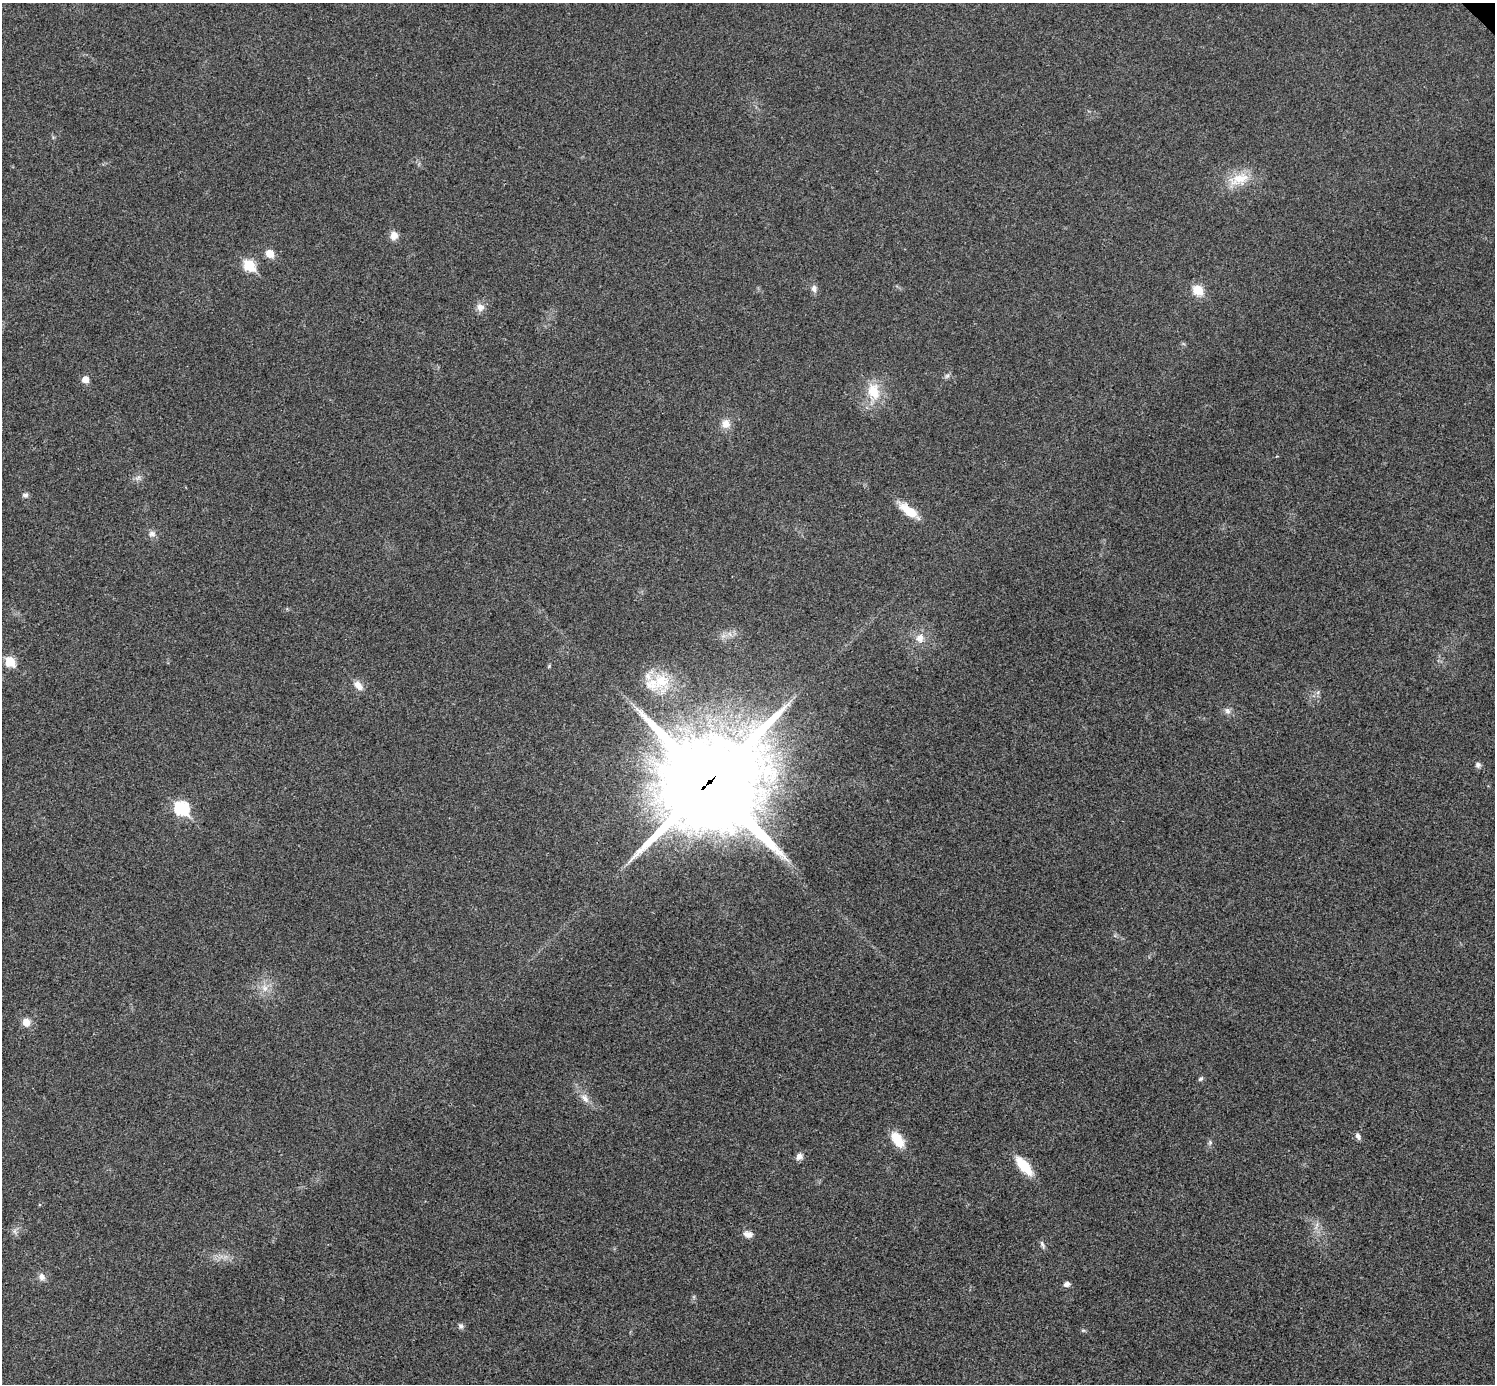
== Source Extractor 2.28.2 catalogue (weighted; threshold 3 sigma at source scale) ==
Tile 7 of 4 x 4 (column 3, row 2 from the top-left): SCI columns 2994-4486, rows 3063-4444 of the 5983 x 5983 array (HDU 1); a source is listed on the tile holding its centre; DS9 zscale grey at full resolution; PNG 1497 x 1386 px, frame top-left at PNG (2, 3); no overlay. Shown black and unused: <1% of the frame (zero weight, under 3 of 4 exposures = <1% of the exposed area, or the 3 px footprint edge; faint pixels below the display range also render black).
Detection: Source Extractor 2.28.2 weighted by HDU 2 'WHT'; one run over the whole footprint, this tile lists its part. Background 0.0219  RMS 0.0055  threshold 0.0249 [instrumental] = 3 sigma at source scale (4.5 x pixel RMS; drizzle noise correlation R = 1.50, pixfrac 1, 0.05/0.05 arcsec/px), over >= 5 px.
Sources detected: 41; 2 inside a brighter listed object's ellipse — not listed separately; the other 39 listed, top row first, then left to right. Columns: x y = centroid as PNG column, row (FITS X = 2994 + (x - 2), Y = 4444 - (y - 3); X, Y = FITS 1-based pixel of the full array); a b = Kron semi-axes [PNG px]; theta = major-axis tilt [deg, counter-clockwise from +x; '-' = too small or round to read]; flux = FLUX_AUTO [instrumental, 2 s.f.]
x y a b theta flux
1239 179 29 16 21 13
394 235 9 9 - 4.3
270 253 6 5 - 12
249 265 7 6 - 38
814 288 9 7 89 2.4
1198 290 6 6 - 24
480 307 11 10 - 3.6
947 376 7 6 - 1.3
85 379 6 5 - 5.9
874 391 25 18 -72 14
726 424 11 11 - 4.9
138 478 9 5 24 1.6
25 495 8 5 6 1.4
909 511 25 10 -36 11
152 534 9 8 - 2.4
920 638 12 11 - 5
10 661 6 5 - 26
549 666 6 3 72 0.59
661 681 25 23 -21 20
358 685 14 8 -46 4.1
1227 711 8 7 - 2.1
1478 765 7 7 - 1.7
710 782 34 32 -12 10000
182 808 8 7 - 72
265 988 11 9 -70 4.3
26 1022 9 8 - 4.9
1201 1079 7 5 38 1.1
585 1098 15 8 -48 4.2
1358 1136 10 5 -59 1.8
897 1140 20 11 -56 11
1210 1143 7 5 70 1.2
799 1156 8 7 - 2.9
1024 1166 18 8 -49 20
748 1234 13 8 -14 3.2
1042 1245 12 4 -67 1.4
41 1276 10 8 -72 2.9
1067 1284 7 5 21 2.2
461 1326 7 6 - 1.5
1083 1330 6 4 -18 0.74
Overlapping masked pixels (flux is a lower limit): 1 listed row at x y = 710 782